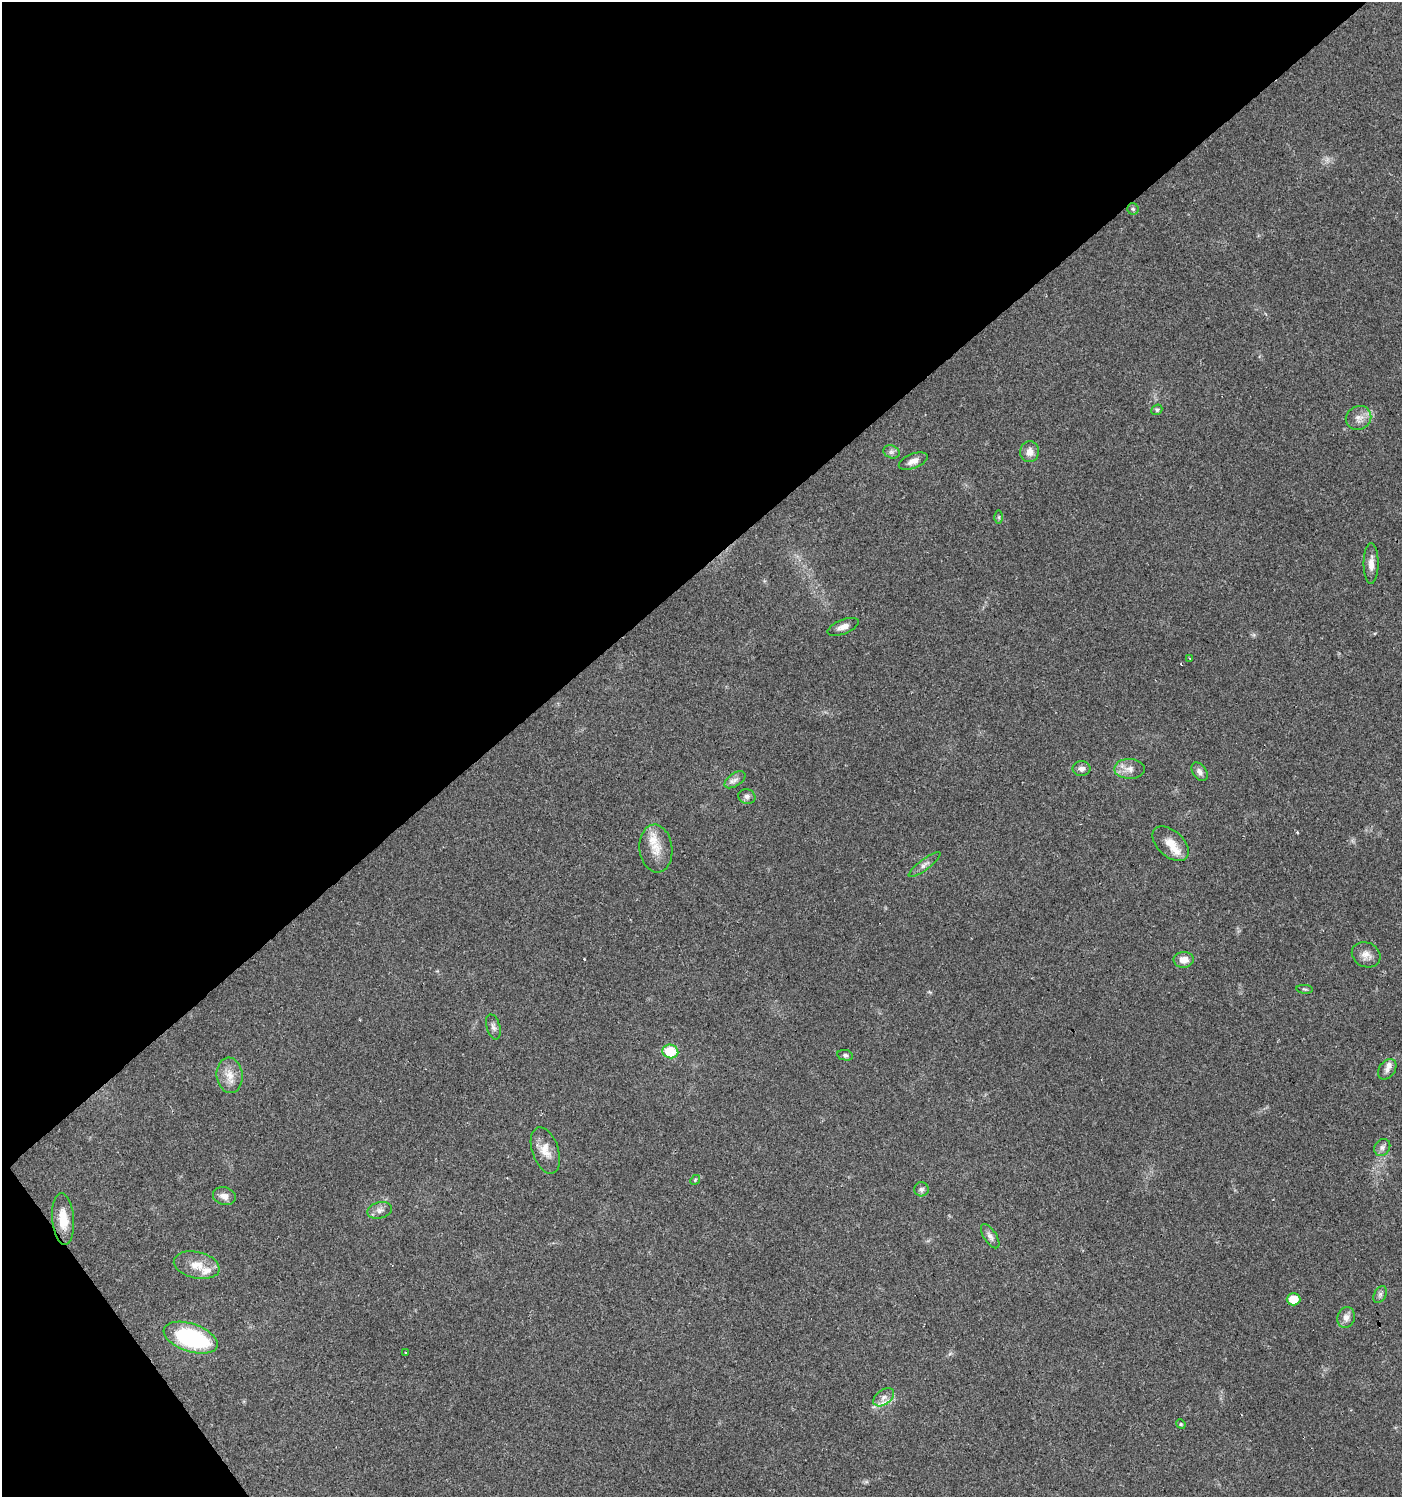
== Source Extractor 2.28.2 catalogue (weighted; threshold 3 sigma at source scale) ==
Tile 5 of 4 x 4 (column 1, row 2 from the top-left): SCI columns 197-1596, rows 2992-4486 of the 5931 x 5985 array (HDU 1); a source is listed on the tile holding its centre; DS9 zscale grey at full resolution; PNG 1404 x 1499 px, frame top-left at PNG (2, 2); each listed source drawn as its Kron ellipse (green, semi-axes under 4 px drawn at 4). Shown black and unused: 40% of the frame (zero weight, under 2 of 3 exposures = <1% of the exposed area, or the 3 px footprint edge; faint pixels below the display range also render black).
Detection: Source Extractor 2.28.2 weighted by HDU 2 'WHT'; one run over the whole footprint, this tile lists its part. Background 0.0612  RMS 0.0057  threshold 0.0255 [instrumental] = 3 sigma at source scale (4.5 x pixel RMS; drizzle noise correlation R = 1.50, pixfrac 1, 0.0396/0.0396 arcsec/px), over >= 5 px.
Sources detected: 50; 4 cosmic-ray / hot-pixel residue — neither listed nor drawn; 4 inside a brighter listed object's ellipse — not listed separately; the other 42 listed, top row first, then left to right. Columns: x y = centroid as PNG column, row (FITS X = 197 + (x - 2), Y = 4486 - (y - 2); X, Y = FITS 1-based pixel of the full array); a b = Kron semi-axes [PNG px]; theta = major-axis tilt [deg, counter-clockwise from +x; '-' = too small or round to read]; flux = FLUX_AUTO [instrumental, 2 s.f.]
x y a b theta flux
1133 209 6 5 - 0.91
1157 410 6 5 - 0.91
1359 418 13 11 29 4.5
891 452 8 6 -20 1.7
1030 452 10 9 - 4.1
913 461 15 7 21 3.8
999 517 6 4 -90 0.86
1371 564 20 7 89 4.4
843 627 16 7 22 3.8
1190 658 4 2 - 0.44
1082 769 9 7 0 2.2
1129 769 15 10 -1 5
1200 772 10 7 -54 2.3
735 780 12 6 34 2.5
747 796 9 7 -14 1.9
1171 844 21 13 -42 8.1
656 848 24 16 -84 11
925 865 19 5 37 2.7
1366 955 15 12 -26 4.5
1184 960 10 8 2 4.8
1305 989 8 3 -5 0.78
493 1027 13 6 -74 2.2
670 1051 8 6 -14 17
845 1055 8 5 -10 1.2
1387 1069 11 8 55 2.9
229 1075 18 13 -83 7.3
1382 1147 9 7 53 2.1
545 1150 24 13 -71 7.6
695 1180 5 4 - 0.65
921 1189 7 7 - 1.5
224 1196 11 8 -17 3.6
380 1210 12 8 14 2.9
63 1219 26 11 -85 11
990 1236 14 6 -57 2.5
197 1265 23 13 -13 8.5
1380 1294 9 6 64 1.5
1294 1299 7 6 - 9.3
1346 1317 10 8 73 3.4
191 1338 28 14 -19 64
405 1352 3 3 - 1.2
884 1397 11 7 36 3.3
1181 1424 5 4 - 0.62